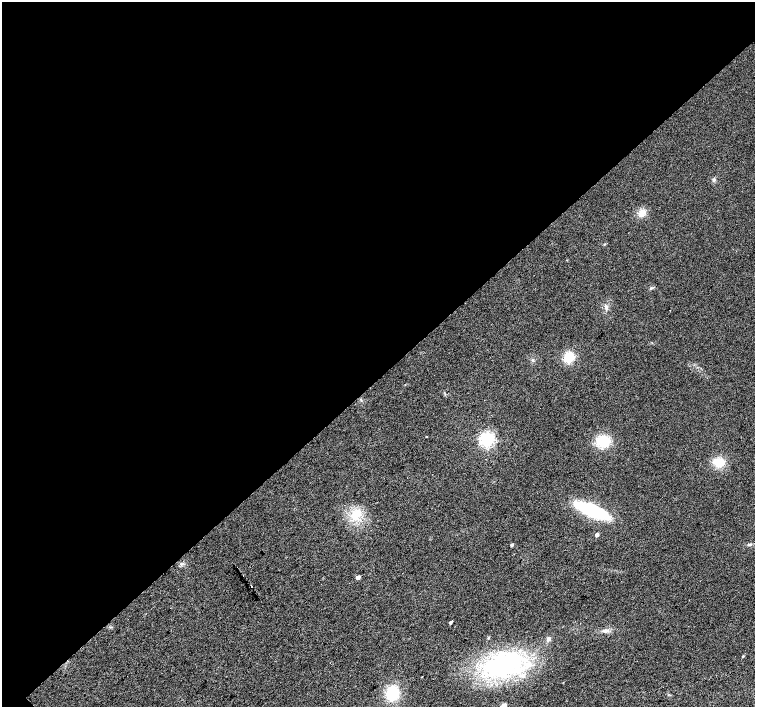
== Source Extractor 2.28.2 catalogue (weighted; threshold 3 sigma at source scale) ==
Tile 2 of 4 x 4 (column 2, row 1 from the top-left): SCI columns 1511-3015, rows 4445-5853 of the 6026 x 6007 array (HDU 1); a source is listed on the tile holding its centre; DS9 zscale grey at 2 x 2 block average (1 PNG px = mean of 2 x 2 image px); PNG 757 x 709 px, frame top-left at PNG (2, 2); no overlay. Shown black and unused: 54% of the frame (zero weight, under 2 of 3 exposures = <1% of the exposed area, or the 3 px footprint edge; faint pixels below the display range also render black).
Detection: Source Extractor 2.28.2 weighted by HDU 2 'WHT'; one run over the whole footprint, this tile lists its part. Background 0.0157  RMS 0.0077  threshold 0.0345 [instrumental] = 3 sigma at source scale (4.5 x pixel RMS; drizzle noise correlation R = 1.50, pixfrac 1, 0.0396/0.0396 arcsec/px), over >= 5 px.
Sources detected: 25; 1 cosmic-ray / hot-pixel residue — not listed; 1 inside a brighter listed object's ellipse — not listed separately; the other 23 listed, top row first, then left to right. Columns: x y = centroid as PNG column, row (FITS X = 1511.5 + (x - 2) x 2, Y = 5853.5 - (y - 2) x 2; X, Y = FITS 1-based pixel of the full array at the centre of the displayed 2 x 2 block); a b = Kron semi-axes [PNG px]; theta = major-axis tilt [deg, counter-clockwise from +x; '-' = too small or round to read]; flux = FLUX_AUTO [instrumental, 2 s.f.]
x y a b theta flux
714 180 4 2 - 2
642 213 10 8 60 14
651 288 4 3 - 2.1
606 307 6 5 - 5
569 357 9 7 47 45
487 439 4 4 - 630
603 441 15 11 2 49
718 462 11 7 -3 38
592 510 23 8 -23 210
356 515 15 11 61 34
597 535 2 2 - 8
749 544 6 3 5 3.3
512 545 2 2 - 5
237 567 2 2 - 3.5
358 577 3 2 - 11
251 586 2 2 - 3.6
450 622 3 2 - 3.9
605 631 8 5 9 7.2
488 637 3 3 - 2
743 656 3 2 - 1.8
505 664 48 27 19 260
392 693 12 11 - 65
503 706 3 3 - 29
Isophote crosses this tile's border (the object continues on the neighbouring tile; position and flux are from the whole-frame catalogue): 1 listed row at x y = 503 706
Diffuse or blended objects may show on this block-average render without a row.